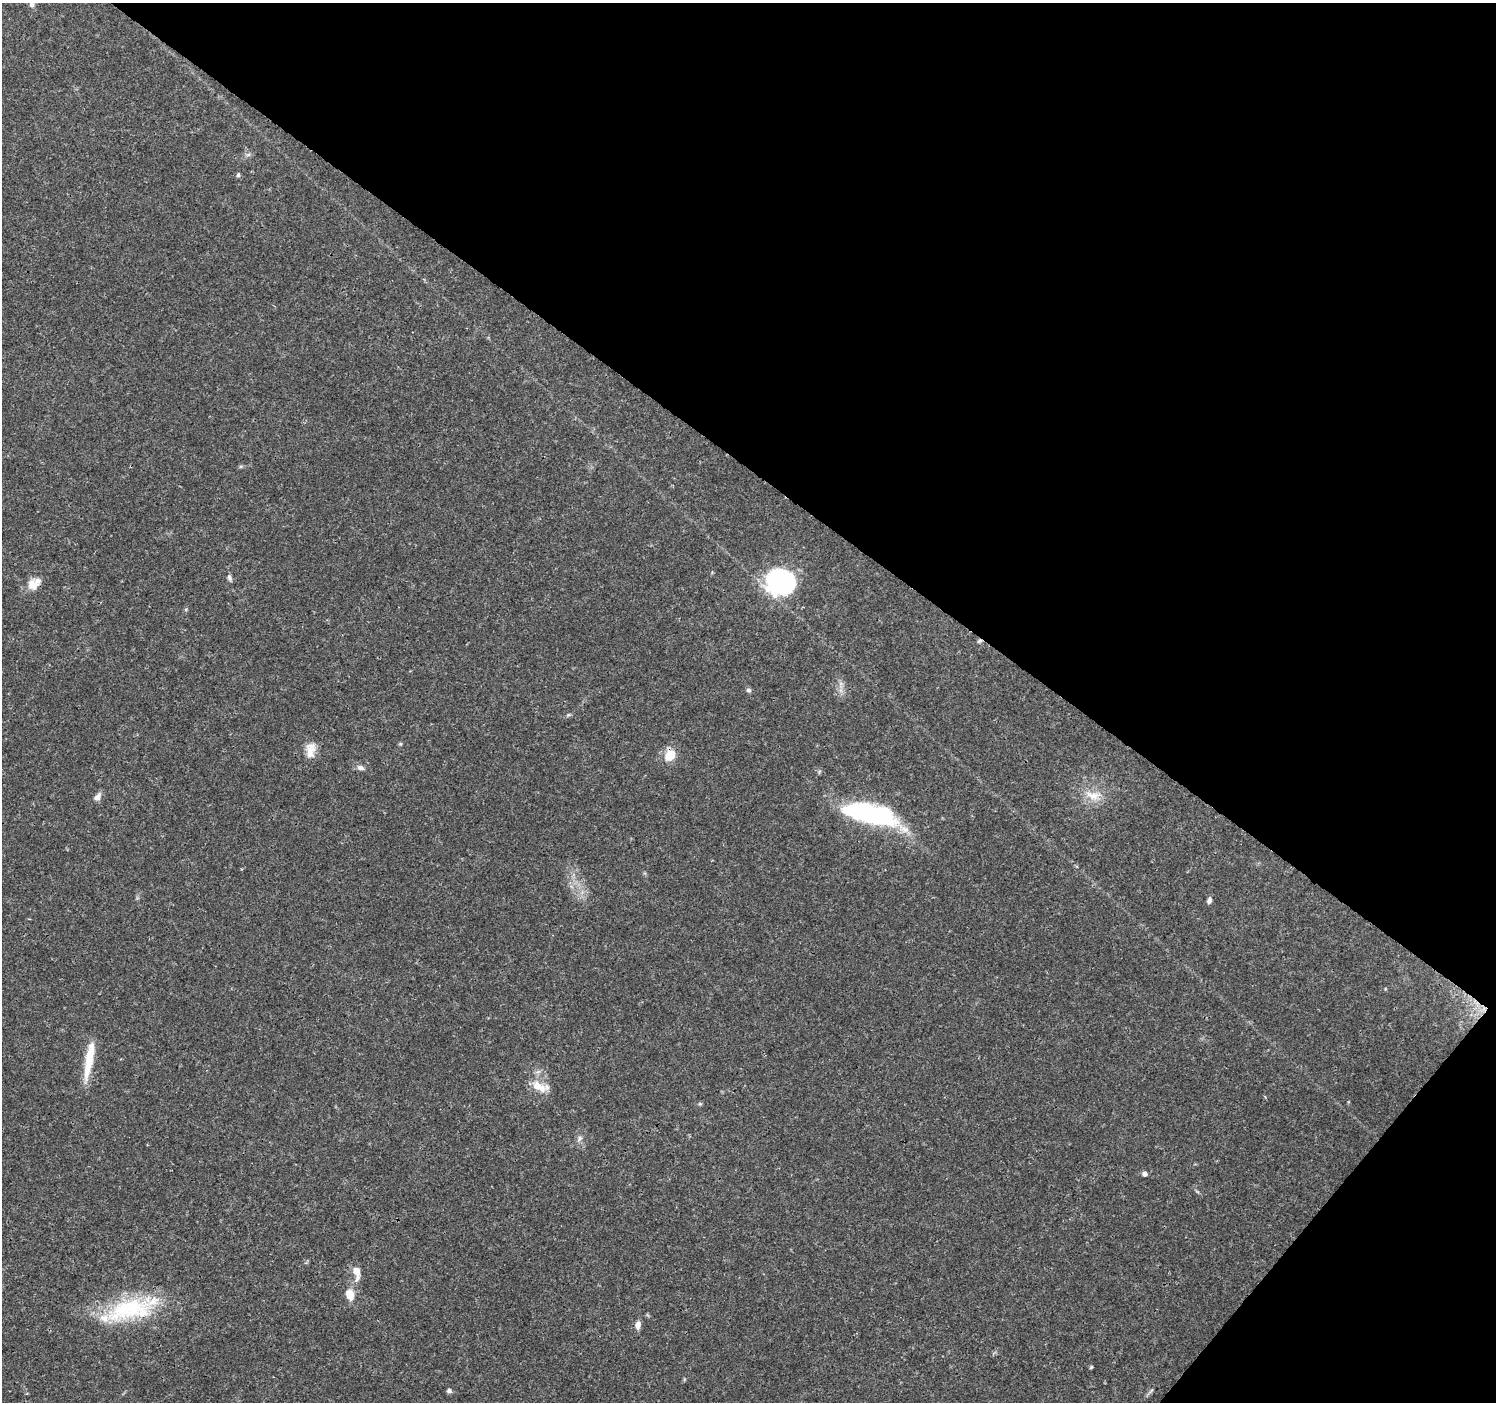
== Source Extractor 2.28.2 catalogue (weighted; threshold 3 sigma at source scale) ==
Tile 8 of 4 x 4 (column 4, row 2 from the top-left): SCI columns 4486-5979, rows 2976-4375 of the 5988 x 6020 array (HDU 1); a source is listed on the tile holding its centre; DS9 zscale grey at full resolution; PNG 1498 x 1404 px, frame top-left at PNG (2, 3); no overlay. Shown black and unused: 37% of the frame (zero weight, under 3 of 4 exposures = <1% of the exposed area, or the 3 px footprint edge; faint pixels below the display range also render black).
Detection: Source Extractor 2.28.2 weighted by HDU 2 'WHT'; one run over the whole footprint, this tile lists its part. Background 0.0621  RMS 0.0028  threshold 0.0124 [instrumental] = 3 sigma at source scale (4.5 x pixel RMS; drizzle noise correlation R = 1.50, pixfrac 1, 0.0396/0.0396 arcsec/px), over >= 5 px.
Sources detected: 32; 1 cosmic-ray / hot-pixel residue — not listed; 4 inside a brighter listed object's ellipse — not listed separately; the other 27 listed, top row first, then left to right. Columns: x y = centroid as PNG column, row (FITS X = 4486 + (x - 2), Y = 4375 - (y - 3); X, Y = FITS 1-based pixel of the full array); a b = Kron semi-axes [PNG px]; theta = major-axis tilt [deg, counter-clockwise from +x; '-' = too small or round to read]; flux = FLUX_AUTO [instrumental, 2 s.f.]
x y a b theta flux
32 5 7 6 - 0.79
248 155 7 4 2 0.6
238 175 6 4 75 0.46
229 578 9 6 -67 0.79
780 581 23 18 -12 57
32 585 16 12 -77 2.9
979 641 8 4 35 0.49
748 690 7 5 -2 0.61
568 715 6 4 43 0.42
310 750 20 12 88 3.4
670 755 15 12 52 4.7
361 768 10 7 -10 1.1
1093 795 26 12 -10 5
98 797 12 7 47 1.4
871 814 60 19 -14 41
1209 900 7 5 76 0.98
89 1060 50 9 80 8
538 1086 22 11 -28 4.6
700 1104 6 4 -19 0.37
579 1138 10 5 51 0.89
1145 1174 5 5 - 0.98
357 1271 11 9 -69 2.2
350 1294 16 11 -77 3.2
128 1309 77 25 17 27
638 1325 9 6 72 1.6
1091 1367 5 3 - 0.35
449 1391 6 5 - 0.71
Overlapping masked pixels (flux is a lower limit): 2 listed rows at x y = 979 641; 871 814